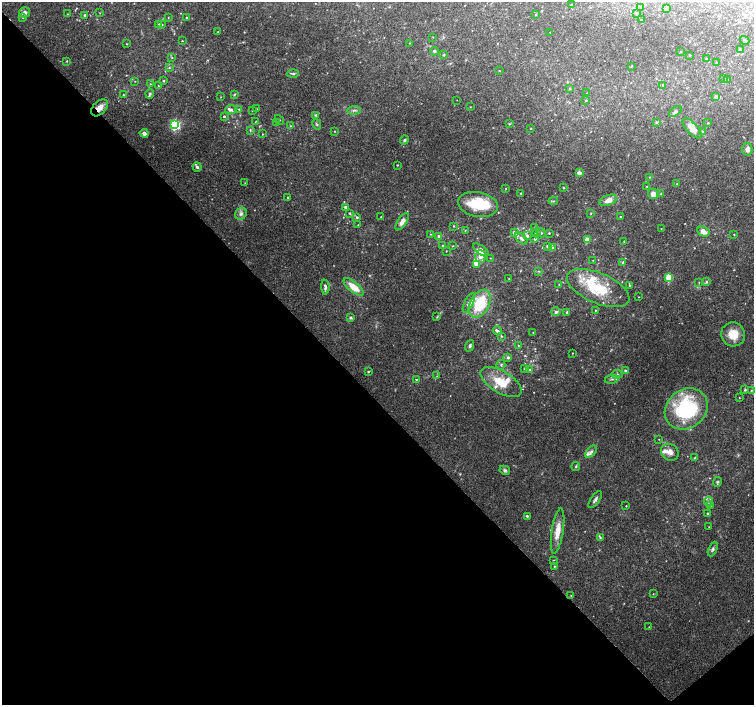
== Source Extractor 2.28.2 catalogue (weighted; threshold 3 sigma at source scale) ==
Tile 14 of 4 x 4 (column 2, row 4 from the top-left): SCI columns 1511-3013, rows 214-1619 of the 6018 x 5986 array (HDU 1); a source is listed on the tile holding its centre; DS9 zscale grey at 2 x 2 block average (1 PNG px = mean of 2 x 2 image px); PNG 756 x 707 px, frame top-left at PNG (2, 2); each listed source drawn as its Kron ellipse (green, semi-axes under 4 px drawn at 4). Shown black and unused: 44% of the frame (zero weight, under 3 of 4 exposures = <1% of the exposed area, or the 3 px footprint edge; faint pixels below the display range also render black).
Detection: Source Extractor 2.28.2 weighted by HDU 2 'WHT'; one run over the whole footprint, this tile lists its part. Background 0.0896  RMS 0.0054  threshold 0.0243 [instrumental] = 3 sigma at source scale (4.5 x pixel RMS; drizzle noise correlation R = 1.50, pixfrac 1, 0.0396/0.0396 arcsec/px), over >= 5 px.
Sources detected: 216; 1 inside a brighter object's white glare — neither listed nor drawn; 21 inside a brighter listed object's ellipse — not listed separately; the other 194 listed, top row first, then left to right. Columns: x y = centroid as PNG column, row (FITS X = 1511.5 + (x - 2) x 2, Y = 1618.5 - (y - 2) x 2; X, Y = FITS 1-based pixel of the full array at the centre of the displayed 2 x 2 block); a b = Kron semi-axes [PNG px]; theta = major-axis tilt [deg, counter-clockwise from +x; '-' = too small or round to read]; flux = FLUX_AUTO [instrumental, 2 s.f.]
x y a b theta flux
571 5 3 2 - 0.84
641 7 4 3 - 2.3
666 9 4 4 - 2.7
25 12 6 5 - 4.6
100 13 3 2 - 0.53
636 13 3 3 - 1.4
68 14 3 2 - 0.72
85 15 3 2 - 2.2
536 15 2 2 - 0.67
23 17 3 3 - 1.3
168 18 2 2 - 0.6
186 18 3 3 - 1.2
641 20 2 2 - 0.76
159 24 3 3 - 1.1
161 25 3 3 - 2.2
218 32 2 2 - 0.63
550 32 2 2 - 0.41
433 37 3 2 - 0.53
745 40 5 3 - 1.6
182 41 2 2 - 0.53
409 43 2 2 - 0.6
127 44 2 2 - 0.61
740 50 3 3 - 2.2
434 51 4 3 - 2
680 51 2 2 - 0.66
444 55 3 3 - 0.97
690 55 2 2 - 1.1
172 58 2 2 - 0.68
706 59 2 2 - 0.95
67 61 3 3 - 1
716 63 3 3 - 1.4
631 66 2 2 - 0.67
169 68 3 3 - 1.4
499 71 2 2 - 0.63
293 73 6 3 3 2.2
723 79 3 2 - 0.74
727 80 3 3 - 2.4
135 81 2 2 - 0.49
163 81 3 2 - 1.3
150 84 2 2 - 0.62
663 85 3 3 - 1.8
158 86 3 2 - 0.7
570 88 3 2 - 0.87
587 93 3 2 - 0.47
150 94 4 3 - 2.6
234 94 3 3 - 1.1
123 95 3 2 - 0.86
715 96 3 3 - 1.9
221 97 2 2 - 0.49
457 100 2 2 - 0.35
586 100 3 2 - 0.74
470 107 2 2 - 0.61
99 108 10 6 45 9.8
239 109 2 2 - 1
256 109 3 2 - 0.53
231 110 5 4 - 4.4
252 110 2 2 - 0.73
354 110 7 3 4 2.6
675 111 7 3 38 2
316 115 4 3 - 1.3
224 116 2 2 - 1.7
279 120 5 3 - 1.2
256 121 3 2 - 0.58
276 122 3 3 - 0.99
657 122 3 3 - 1
708 123 2 2 - 0.75
317 124 5 3 - 1.6
509 124 3 2 - 1
175 125 4 4 - 160
290 126 3 2 - 1
531 128 3 2 - 0.88
692 128 13 5 -47 13
250 130 3 3 - 1.4
334 131 3 2 - 0.72
702 132 3 3 - 1.3
144 133 4 3 - 4.7
263 134 2 2 - 0.69
404 140 5 4 - 2.3
747 149 6 5 - 4.9
397 165 2 2 - 0.81
197 167 4 3 - 3
579 173 3 3 - 13
649 177 3 2 - 0.78
245 183 2 2 - 0.58
677 184 2 2 - 0.64
647 186 2 2 - 0.64
505 188 3 2 - 0.67
563 188 2 2 - 1.8
521 193 2 2 - 0.69
653 194 5 5 - 9.1
661 194 3 3 - 0.99
288 197 3 2 - 1.1
608 200 9 5 21 9.5
553 201 5 2 - 1.2
478 204 20 12 -10 47
345 207 3 3 - 2.7
350 213 3 3 - 1.2
241 214 6 5 - 4.4
591 214 3 2 - 0.89
357 217 3 3 - 1.9
381 217 2 2 - 0.84
621 217 2 2 - 0.97
402 222 10 4 57 6.9
358 225 2 2 - 0.61
454 226 3 3 - 1
535 227 4 2 - 1
661 229 2 2 - 0.58
465 230 3 2 - 0.67
703 231 6 4 -27 11
514 232 3 3 - 5.2
536 233 4 4 - 2.5
541 233 5 3 - 2.1
549 233 2 2 - 1.1
431 234 2 2 - 0.72
734 235 2 2 - 0.74
527 236 3 3 - 1.9
439 237 4 3 - 4.5
521 238 7 3 -44 4.7
535 239 3 3 - 2
587 240 3 3 - 22
624 241 2 2 - 1
443 246 3 3 - 1.1
453 246 3 2 - 0.72
547 246 3 3 - 1.6
552 248 4 3 - 1.7
481 250 9 4 -36 5.8
446 251 2 2 - 0.59
481 256 6 5 - 9.5
490 258 3 2 - 0.52
593 260 2 2 - 0.49
623 262 3 3 - 2
476 264 3 3 - 9.9
538 271 3 2 - 0.98
669 278 3 3 - 58
509 279 3 2 - 0.49
699 282 3 2 - 0.6
706 282 4 3 - 1.6
559 284 2 2 - 0.68
630 285 3 2 - 1.4
325 287 7 3 -87 3.5
354 287 12 5 -40 20
598 288 33 15 -23 50
639 297 2 2 - 0.54
469 303 11 4 65 5.3
480 304 15 9 60 56
595 310 3 2 - 0.78
556 312 4 3 - 2.4
567 312 3 2 - 2.2
437 317 3 3 - 1.1
351 318 4 3 - 2
497 331 4 3 - 4.5
533 332 2 2 - 0.67
733 334 12 12 - 22
502 336 3 2 - 1.1
518 345 3 2 - 0.68
470 346 6 3 70 2.7
572 353 2 2 - 0.67
508 357 4 3 - 2.7
501 365 5 3 - 1.4
524 369 3 2 - 0.66
530 370 3 3 - 1.9
625 371 4 3 - 2
368 372 3 2 - 0.87
617 374 5 4 - 3.1
437 376 3 2 - 0.87
416 379 3 2 - 0.98
612 379 7 3 9 2.6
501 382 23 10 -31 28
745 390 3 3 - 1.7
751 390 3 3 - 0.99
739 398 2 2 - 0.57
686 409 23 19 38 120
659 439 2 2 - 0.54
591 452 7 4 46 3.8
670 452 9 8 - 7.7
695 458 3 3 - 1.4
576 466 4 3 - 1.4
505 470 5 4 - 2.5
717 482 5 3 - 1.7
595 500 10 3 54 3.2
708 502 5 4 - 3.1
626 506 2 2 - 0.69
710 506 3 2 - 1
707 513 3 2 - 1.1
527 516 3 3 - 1.7
709 527 2 2 - 0.4
558 531 23 6 81 15
600 538 3 2 - 0.74
713 549 8 4 66 2.9
554 560 3 2 - 0.6
554 566 2 2 - 0.73
653 594 3 2 - 0.5
571 595 2 2 - 0.55
649 627 2 2 - 0.39
Overlapping masked pixels (flux is a lower limit): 1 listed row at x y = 99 108
Diffuse or blended objects may show on this block-average render without a row.